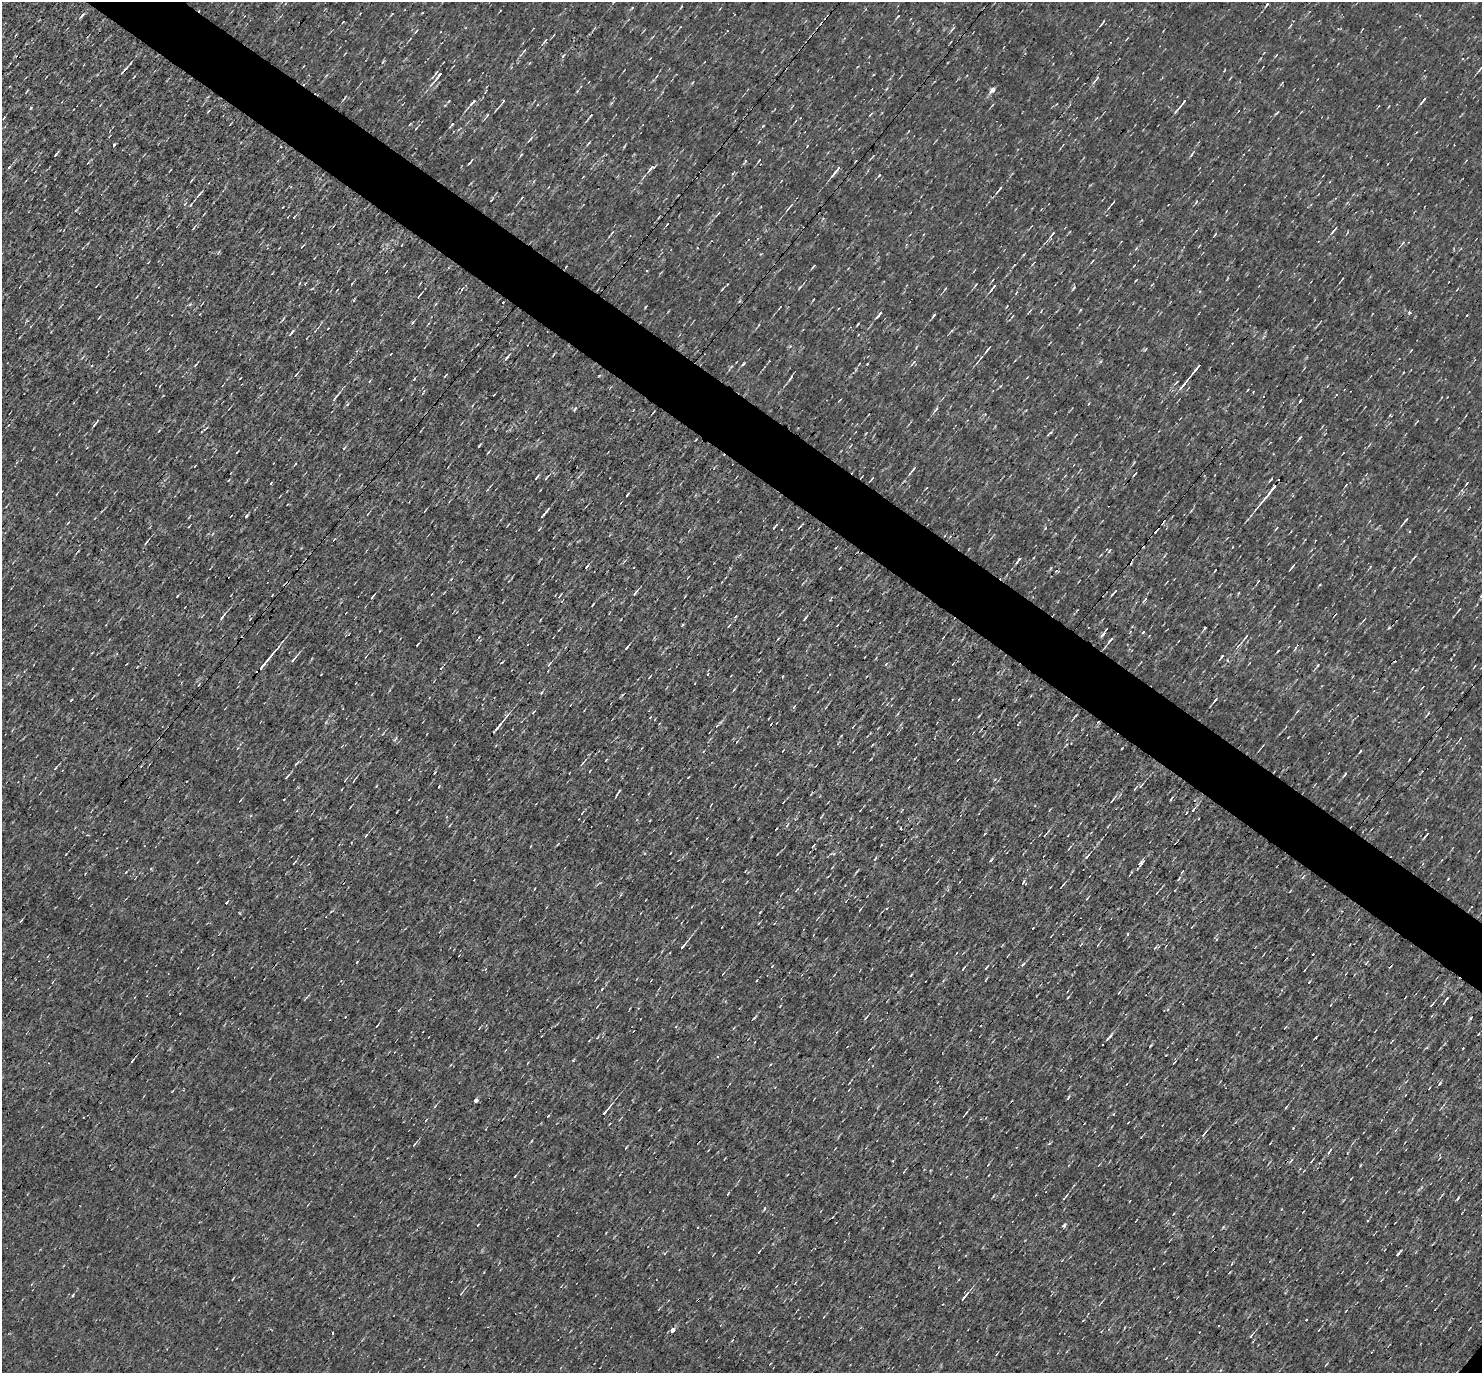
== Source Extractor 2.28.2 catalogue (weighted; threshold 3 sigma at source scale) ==
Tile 11 of 4 x 4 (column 3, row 3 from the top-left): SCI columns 2961-4440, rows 1520-2890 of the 5920 x 5922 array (HDU 1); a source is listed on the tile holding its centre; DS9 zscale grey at full resolution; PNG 1484 x 1375 px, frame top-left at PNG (2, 2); no overlay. Shown black and unused: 5% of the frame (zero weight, under 3 of 4 exposures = <1% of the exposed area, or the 3 px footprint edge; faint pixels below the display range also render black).
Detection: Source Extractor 2.28.2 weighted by HDU 2 'WHT'; one run over the whole footprint, this tile lists its part. Background 0.00285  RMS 0.048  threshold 0.216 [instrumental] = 3 sigma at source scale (4.5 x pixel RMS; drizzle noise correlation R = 1.50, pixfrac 1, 0.05/0.05 arcsec/px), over >= 5 px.
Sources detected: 276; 3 cosmic-ray / hot-pixel residue — not listed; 3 inside a brighter listed object's ellipse — not listed separately; the other 270 listed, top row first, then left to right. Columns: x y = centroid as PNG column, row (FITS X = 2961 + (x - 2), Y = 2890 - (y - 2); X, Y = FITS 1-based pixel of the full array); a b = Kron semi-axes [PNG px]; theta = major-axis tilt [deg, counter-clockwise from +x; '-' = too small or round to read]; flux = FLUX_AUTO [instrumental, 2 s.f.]
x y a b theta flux
1267 5 7 3 49 7.3
681 7 6 3 54 4.3
500 11 3 2 - 3.4
392 14 4 2 - 3.8
898 17 6 2 35 4.2
1102 23 10 3 54 8
953 28 8 4 54 7.6
416 31 7 2 46 4.9
545 41 9 3 55 9.4
524 51 7 3 39 6.9
563 56 7 3 52 6.7
1480 69 10 2 52 9.1
124 71 9 3 46 18
439 76 27 4 50 27
134 77 5 2 - 4
1097 78 9 4 53 9.9
1230 78 6 2 46 4
886 89 5 3 - 4.7
993 90 6 5 - 24
27 91 4 2 - 4.3
1423 100 10 3 53 13
503 101 5 3 - 6.6
473 102 10 4 46 17
1181 105 22 2 50 22
1277 113 7 3 43 6.2
487 115 9 4 54 8.9
452 124 6 3 45 6.1
763 126 5 3 - 4.7
530 139 11 3 48 9.9
588 143 6 3 49 6.5
114 145 4 3 - 6.2
56 154 7 2 50 7.2
1192 154 9 2 55 7
521 155 5 4 - 6
759 160 6 2 56 4.4
470 161 11 2 53 7.9
745 162 6 3 46 6.1
9 167 5 3 - 6.4
651 168 13 5 42 19
836 171 15 3 52 26
879 175 5 3 - 4.7
1000 189 8 2 43 9.9
199 194 11 3 48 10
521 198 5 3 - 3.8
1196 202 5 3 - 5
1112 203 9 2 45 5.9
191 205 6 4 54 6.1
283 207 3 2 - 3.1
294 217 4 2 - 4.3
193 228 6 3 44 7.4
1334 230 11 3 54 9.1
612 233 7 3 45 6
1052 234 12 4 53 14
1403 243 6 5 - 8.4
402 245 3 2 - 2.9
302 246 5 3 - 4.6
1023 255 6 3 45 5.2
1092 261 6 2 56 4.6
566 267 3 2 - 3.3
813 267 7 2 49 5.4
1342 279 5 3 - 5
352 283 5 3 - 4.4
975 285 6 2 49 5.9
800 287 6 3 45 6
994 287 7 4 48 10
1073 288 7 3 53 6.6
722 289 5 3 - 4.7
945 289 5 3 - 4.3
419 296 9 2 52 8.2
739 301 5 3 - 6.2
645 307 4 2 - 4.1
780 307 5 2 - 3.5
1410 312 3 3 - 27
879 314 12 3 52 13
934 315 6 3 48 7.8
413 322 6 4 40 7.1
858 324 4 2 - 5.5
291 332 11 3 52 10
988 349 10 2 51 10
507 357 10 3 51 10
981 357 6 2 56 6
914 362 9 4 50 10
743 364 7 3 45 7
859 364 5 3 - 3.6
1197 368 12 2 51 29
296 375 5 3 - 6.1
445 376 4 2 - 6
791 378 10 3 56 10
414 379 4 3 - 4.1
1187 380 15 3 50 22
370 381 5 3 - 4.1
1176 382 10 3 49 7.9
336 397 17 3 52 16
1300 400 3 3 - 6.4
575 409 7 4 61 7.6
935 410 11 3 51 11
1390 415 4 3 - 3.7
94 424 8 3 50 9.5
159 431 5 3 - 4.3
1050 433 9 3 39 8
1300 438 9 2 52 7.7
344 448 5 3 - 5.7
913 469 11 3 51 11
536 478 6 2 50 7.2
546 478 6 2 53 6.7
872 479 6 2 51 4.8
1271 479 5 2 - 6.6
1466 484 4 2 - 5.5
1270 492 30 3 51 70
627 495 5 2 - 6
247 515 6 3 55 5.6
543 515 8 2 48 9.5
1406 520 8 3 52 8.7
68 523 5 2 - 3.5
774 528 5 3 - 7.5
1276 528 6 2 50 4.5
146 542 7 2 54 7.7
1414 557 7 2 45 6.1
1018 560 10 3 50 15
1292 566 6 2 51 9.1
586 567 4 2 - 6.5
1370 567 5 3 - 4.4
840 568 3 2 - 4.2
688 577 3 2 - 3.1
1258 581 4 3 - 3.6
1114 592 10 2 49 7.9
635 593 9 3 52 11
177 596 3 2 - 3.7
560 596 6 2 48 5.6
372 597 7 2 54 7.2
1145 600 10 3 56 9.3
593 605 4 2 - 5.1
1459 609 6 3 55 5
222 617 11 4 54 13
805 619 8 2 51 7.6
837 625 3 2 - 3.4
729 626 5 3 - 5.4
1205 628 5 2 - 7.9
1143 632 4 3 - 5.3
1103 634 10 4 54 11
1246 637 12 4 53 13
778 639 4 3 - 3.7
1110 640 9 3 48 16
418 644 4 2 - 6.5
627 647 6 2 51 6.6
1278 651 4 2 - 4.3
1221 657 10 3 53 7.6
294 659 14 3 50 15
1227 660 5 3 - 4.6
549 664 8 4 51 8.9
886 664 5 3 - 5.9
1318 665 6 3 71 5.2
263 666 33 3 51 49
707 674 4 2 - 5.1
198 685 4 2 - 3.4
1422 687 5 2 - 5.3
734 690 5 3 - 5.1
542 692 5 3 - 4.8
959 699 3 2 - 3.3
71 700 4 2 - 3.8
1215 700 7 3 52 8.9
794 707 6 4 54 6.9
1297 711 6 3 53 6.2
533 712 4 3 - 5.1
898 713 5 3 - 4.9
1428 714 8 3 52 6.3
979 716 5 2 - 4.2
650 717 3 2 - 4.9
1098 722 5 4 - 6.1
1018 724 7 2 50 4.7
498 726 22 3 51 39
737 741 4 2 - 3.3
1122 748 3 2 - 3.7
783 750 3 2 - 3.5
1360 751 5 2 - 5.2
606 760 4 2 - 3.3
296 763 10 3 51 9
583 763 13 2 50 8.1
55 768 5 3 - 5.1
1344 775 6 3 60 6.2
287 777 7 3 50 7.3
345 780 4 2 - 3.3
439 786 3 2 - 3.9
1141 786 11 4 47 13
616 795 5 3 - 4.9
1171 798 5 2 - 7.2
240 800 5 2 - 3.3
1112 800 8 3 52 8.4
1193 810 7 3 53 8.4
582 813 4 2 - 3.3
821 817 5 3 - 4.3
650 820 3 2 - 3.6
787 825 5 3 - 5.9
900 828 3 2 - 3.5
366 835 6 3 60 6.2
1426 835 6 2 50 7.2
813 846 6 3 54 5.6
1069 849 5 3 - 4.9
833 853 6 3 -20 6
1087 856 9 3 51 13
875 858 7 2 45 5.3
991 860 7 3 53 6.7
1141 863 8 4 49 14
151 869 5 3 - 4.6
1182 872 4 2 - 3.8
1448 879 3 3 - 3.7
797 890 6 2 46 4.2
1087 898 5 3 - 4.2
226 902 4 3 - 25
860 909 6 2 55 4.7
760 912 4 2 - 4.6
817 919 5 2 - 3.5
21 921 7 2 50 4.8
1033 928 3 2 - 3.7
683 946 8 3 50 16
1155 948 7 2 45 5.7
1313 954 2 2 - 5
1023 964 6 3 44 7.6
772 966 4 2 - 3.5
986 967 5 2 - 6.6
963 969 5 2 - 5.5
911 975 4 2 - 4.8
986 979 7 2 60 4.9
1068 991 3 2 - 3.3
1119 992 5 2 - 5.6
1068 997 4 2 - 4.2
1444 1003 4 2 - 4.9
1432 1004 6 2 48 8
866 1018 6 3 55 6.4
1470 1018 4 3 - 8.1
377 1026 6 2 50 4.3
1285 1027 4 2 - 3.2
1109 1037 14 3 46 18
1197 1059 3 2 - 3.7
573 1060 4 3 - 6.5
132 1061 4 3 - 5.3
1174 1063 4 2 - 4.9
1405 1095 3 2 - 3.2
1068 1098 6 3 62 6.1
476 1101 4 4 - 17
435 1106 6 3 53 4.8
1286 1107 5 3 - 5.5
606 1111 14 3 52 23
965 1114 7 2 51 6.9
1113 1114 4 3 - 4.8
1204 1133 12 3 55 13
626 1147 5 2 - 4.2
1329 1152 8 3 57 7.4
1291 1160 8 3 55 7
893 1161 3 3 - 4
1311 1161 5 2 - 5.8
1361 1165 4 3 - 4
515 1176 3 2 - 3.7
728 1194 4 2 - 4.2
1064 1197 7 2 50 7.6
1457 1198 6 3 53 5.8
764 1208 6 3 81 6
1281 1209 3 3 - 4.6
1064 1226 6 4 48 11
759 1252 5 2 - 3.4
665 1253 6 3 53 5.1
1398 1253 8 3 49 8.5
461 1293 6 2 45 4.7
73 1295 4 3 - 4.9
964 1297 15 3 52 22
1306 1320 3 2 - 7.8
672 1330 6 4 44 20
333 1332 3 3 - 11
1251 1336 8 3 52 9.5
1221 1370 4 2 - 3.5
Overlapping masked pixels (flux is a lower limit): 5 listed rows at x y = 124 71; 263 666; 1098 722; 1109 1037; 606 1111
Isophote crosses this tile's border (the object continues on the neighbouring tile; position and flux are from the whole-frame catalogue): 1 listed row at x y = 1480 69
Unlisted compact peaks at least as high as the median listed source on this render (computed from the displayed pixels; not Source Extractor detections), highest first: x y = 31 108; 479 446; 82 15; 1045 528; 126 872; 357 962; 1293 1128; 548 1116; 602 989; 599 376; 867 364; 190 304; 1223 1227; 754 1018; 1309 982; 1215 570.